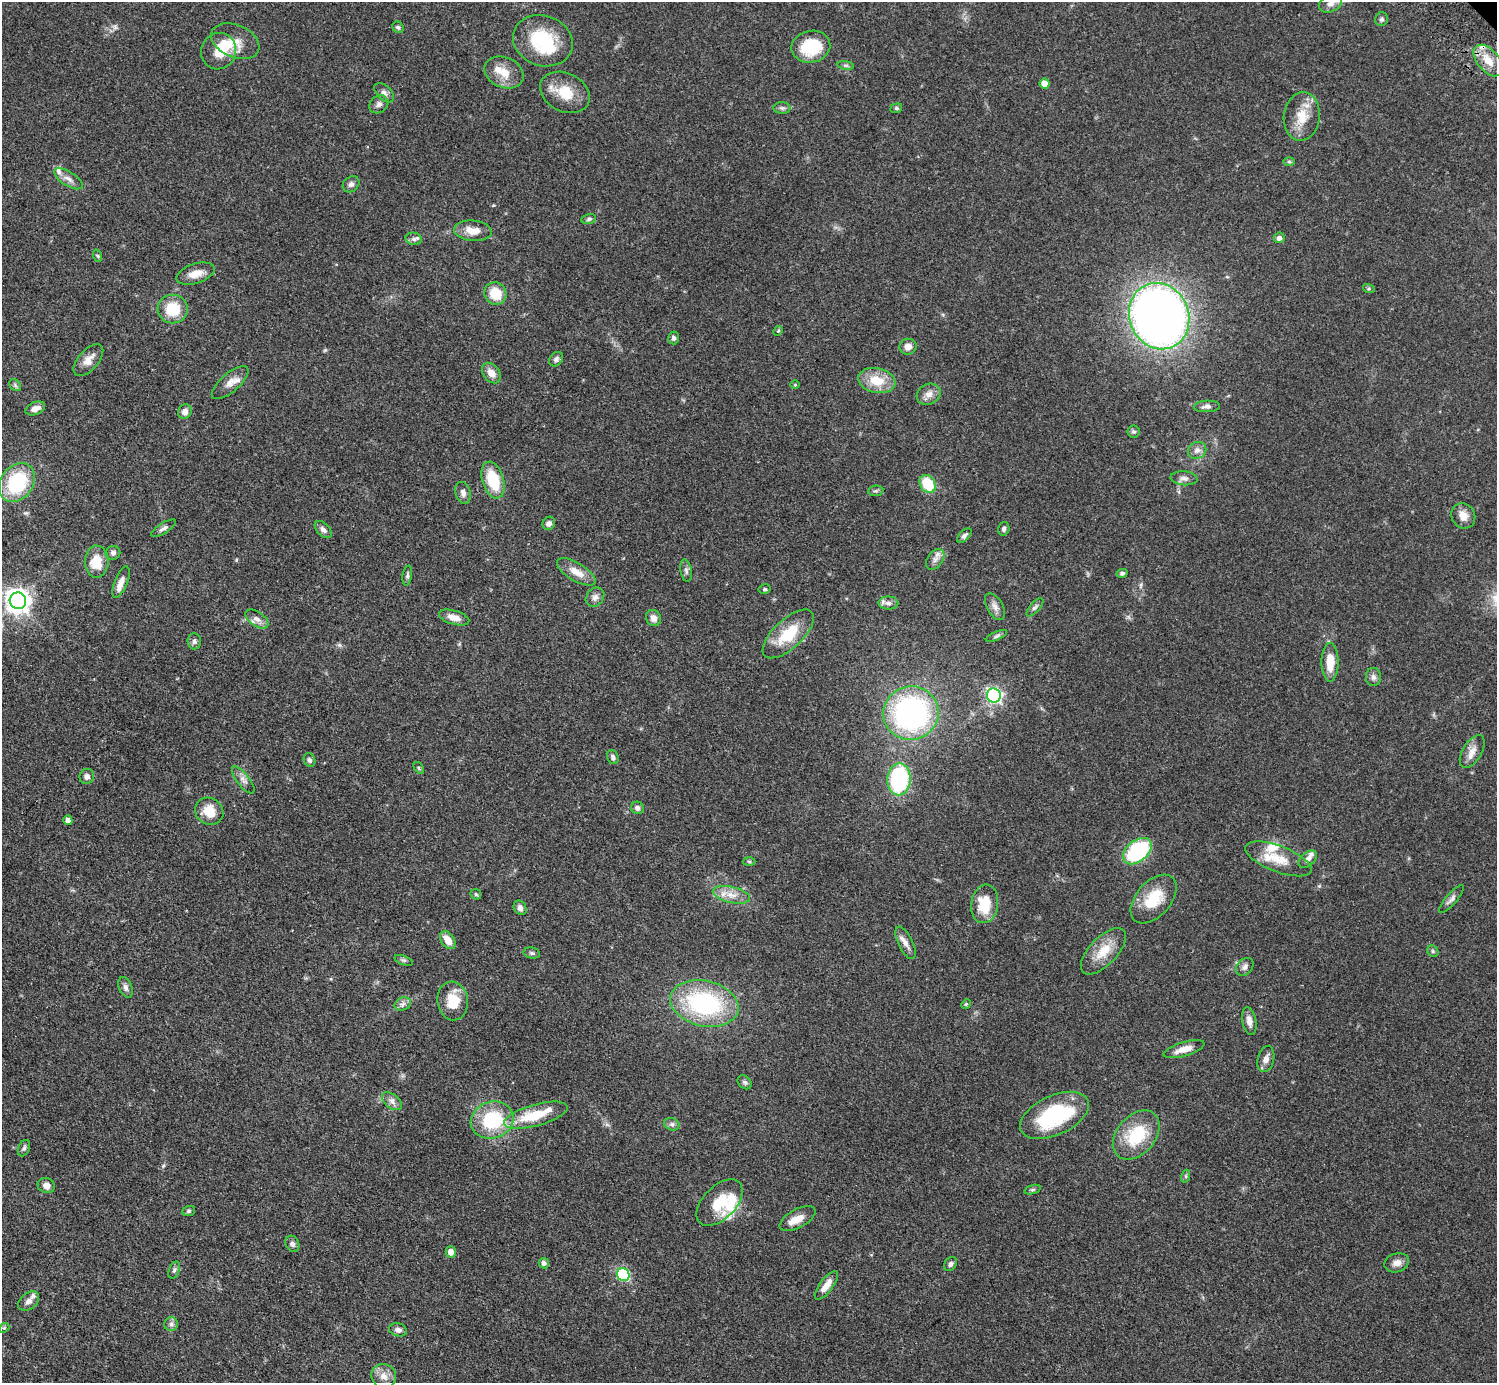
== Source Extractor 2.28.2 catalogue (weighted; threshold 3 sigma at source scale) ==
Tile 7 of 4 x 4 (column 3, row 2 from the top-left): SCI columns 3037-4531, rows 3103-4483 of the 6034 x 6030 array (HDU 1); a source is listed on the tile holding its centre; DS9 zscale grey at full resolution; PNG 1499 x 1385 px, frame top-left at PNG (2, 2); each listed source drawn as its Kron ellipse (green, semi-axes under 4 px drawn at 4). Shown black and unused: <1% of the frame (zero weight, under 3 of 5 exposures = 3% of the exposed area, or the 3 px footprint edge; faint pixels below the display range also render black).
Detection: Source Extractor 2.28.2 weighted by HDU 2 'WHT'; one run over the whole footprint, this tile lists its part. Background 0.0615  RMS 0.0038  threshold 0.017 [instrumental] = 3 sigma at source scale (4.5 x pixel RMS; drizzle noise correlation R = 1.50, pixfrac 1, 0.05/0.05 arcsec/px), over >= 5 px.
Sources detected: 155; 1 inside a brighter object's white glare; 1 cosmic-ray / hot-pixel residue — neither listed nor drawn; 9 inside a brighter listed object's ellipse — not listed separately; the other 144 listed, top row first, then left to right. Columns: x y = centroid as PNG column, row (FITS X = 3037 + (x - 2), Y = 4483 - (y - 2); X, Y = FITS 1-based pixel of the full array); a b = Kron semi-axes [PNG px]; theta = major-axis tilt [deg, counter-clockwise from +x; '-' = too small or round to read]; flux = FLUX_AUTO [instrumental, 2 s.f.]
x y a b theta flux
1330 4 12 8 23 2.4
1382 19 7 6 - 0.92
398 27 6 5 - 0.74
235 41 25 16 -23 6.1
543 41 30 25 -19 22
811 47 19 16 11 16
219 51 18 17 - 7.4
1488 60 18 11 -49 5.8
846 65 8 4 -8 0.79
504 73 20 15 -22 5.9
1045 84 5 5 - 4.4
565 92 26 19 -27 9.5
384 93 12 7 -43 1.6
379 104 10 8 38 1.6
782 108 8 6 -1 1.1
896 108 6 4 20 0.56
1302 116 24 18 83 8.6
1289 162 6 4 -1 0.53
68 179 16 7 -32 2.4
351 184 9 7 38 1.3
589 219 7 5 11 0.84
473 231 19 10 -5 4.7
1279 238 5 5 - 1.5
414 239 8 6 -14 1.2
98 256 6 4 -71 0.46
195 274 20 9 18 4.6
1369 289 6 4 -18 0.53
495 293 11 10 - 8.6
173 309 15 14 - 11
1159 316 33 29 -69 330
778 331 5 4 - 0.45
673 338 6 5 - 0.99
908 347 8 8 - 2.5
556 359 8 6 50 1.1
88 360 19 10 49 3.6
491 373 11 8 -51 3
877 381 19 12 -12 8.7
230 383 23 9 41 3.6
15 385 7 5 -48 0.74
795 385 5 3 - 0.32
929 394 12 10 28 2.7
1207 406 13 5 2 1.5
35 408 10 6 23 2.5
185 412 7 6 - 1.8
1134 432 6 6 - 0.76
1197 450 9 8 - 2
1184 478 13 7 -5 1.8
493 480 19 10 -73 13
17 483 21 16 55 26
928 484 9 7 -55 14
876 491 7 5 7 0.73
463 493 11 7 -72 1.6
1463 516 13 11 -55 3.2
549 523 7 6 - 1.4
163 528 14 5 32 1.3
323 529 10 6 -46 1.4
1004 529 7 5 74 0.96
964 536 9 5 46 1.1
113 553 7 7 - 1.2
935 559 11 7 53 2
97 562 16 12 89 8
686 571 11 5 -80 1.2
576 572 22 9 -32 5
1122 573 5 4 - 0.84
407 576 10 4 81 0.87
121 582 16 6 68 3.2
765 589 6 4 12 0.59
595 597 10 8 49 1.8
18 601 8 8 - 350
888 603 10 6 -1 1.7
995 607 15 8 -60 2.2
1035 607 11 5 48 1
454 617 16 7 -16 3.5
653 618 8 7 - 2.2
257 619 13 7 -35 2.3
788 634 32 14 43 13
996 636 11 4 24 0.88
194 641 8 7 - 1.1
1330 662 19 8 90 6.8
1373 677 9 7 -89 1.4
994 696 7 7 - 90
911 713 28 26 20 82
1472 751 18 9 59 3.5
613 757 7 5 -70 1.2
310 760 7 5 -64 1
419 768 7 3 -54 0.47
87 776 8 7 - 1.4
899 779 16 11 88 40
243 780 16 6 -52 2
637 808 6 6 - 1.4
209 811 15 13 -37 7.6
68 820 5 4 - 1.8
1137 851 16 10 40 36
1278 859 35 13 -21 9.1
1308 859 11 6 40 1.6
749 861 6 4 -2 0.5
476 894 6 5 - 0.55
731 895 19 8 -13 4.2
1154 899 29 17 49 13
1451 899 18 5 50 1.6
985 904 19 13 82 11
520 908 7 6 - 1.4
448 940 10 6 -55 4
905 943 17 7 -64 2.6
1103 951 29 14 46 8.4
1433 951 6 5 - 0.61
532 953 8 5 -10 0.81
404 960 9 4 -20 0.8
1245 967 10 7 48 1.4
126 987 11 6 -68 1.5
453 1001 19 15 -83 8.5
704 1003 34 22 -12 47
403 1004 8 6 22 1.3
966 1004 5 4 - 0.45
1249 1021 14 7 -78 2.6
1184 1049 21 7 16 4
1266 1059 13 8 76 2.2
745 1082 8 6 -45 0.92
392 1101 11 7 -38 1.8
536 1115 33 10 16 13
1054 1115 37 19 24 33
492 1120 22 18 19 23
672 1124 8 6 -21 1
1136 1135 28 19 49 19
24 1148 8 5 67 0.88
1186 1176 6 4 73 0.58
46 1186 9 7 -21 2
1032 1190 8 3 19 0.57
720 1203 28 16 46 11
189 1211 6 5 - 0.57
797 1219 20 9 28 4.5
292 1244 8 6 -61 1.3
451 1252 5 5 - 2.6
544 1263 5 5 - 1.3
1397 1263 12 9 17 2.6
951 1264 7 6 - 1.2
174 1270 9 5 69 0.88
623 1275 6 6 - 39
826 1285 17 6 53 3.7
29 1301 12 8 39 2
171 1324 7 7 - 1.2
4 1328 5 4 - 0.48
398 1330 9 6 -17 1.5
384 1376 12 12 - 3.5
Isophote crosses this tile's border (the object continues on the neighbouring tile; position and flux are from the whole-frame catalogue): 1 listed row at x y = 1330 4